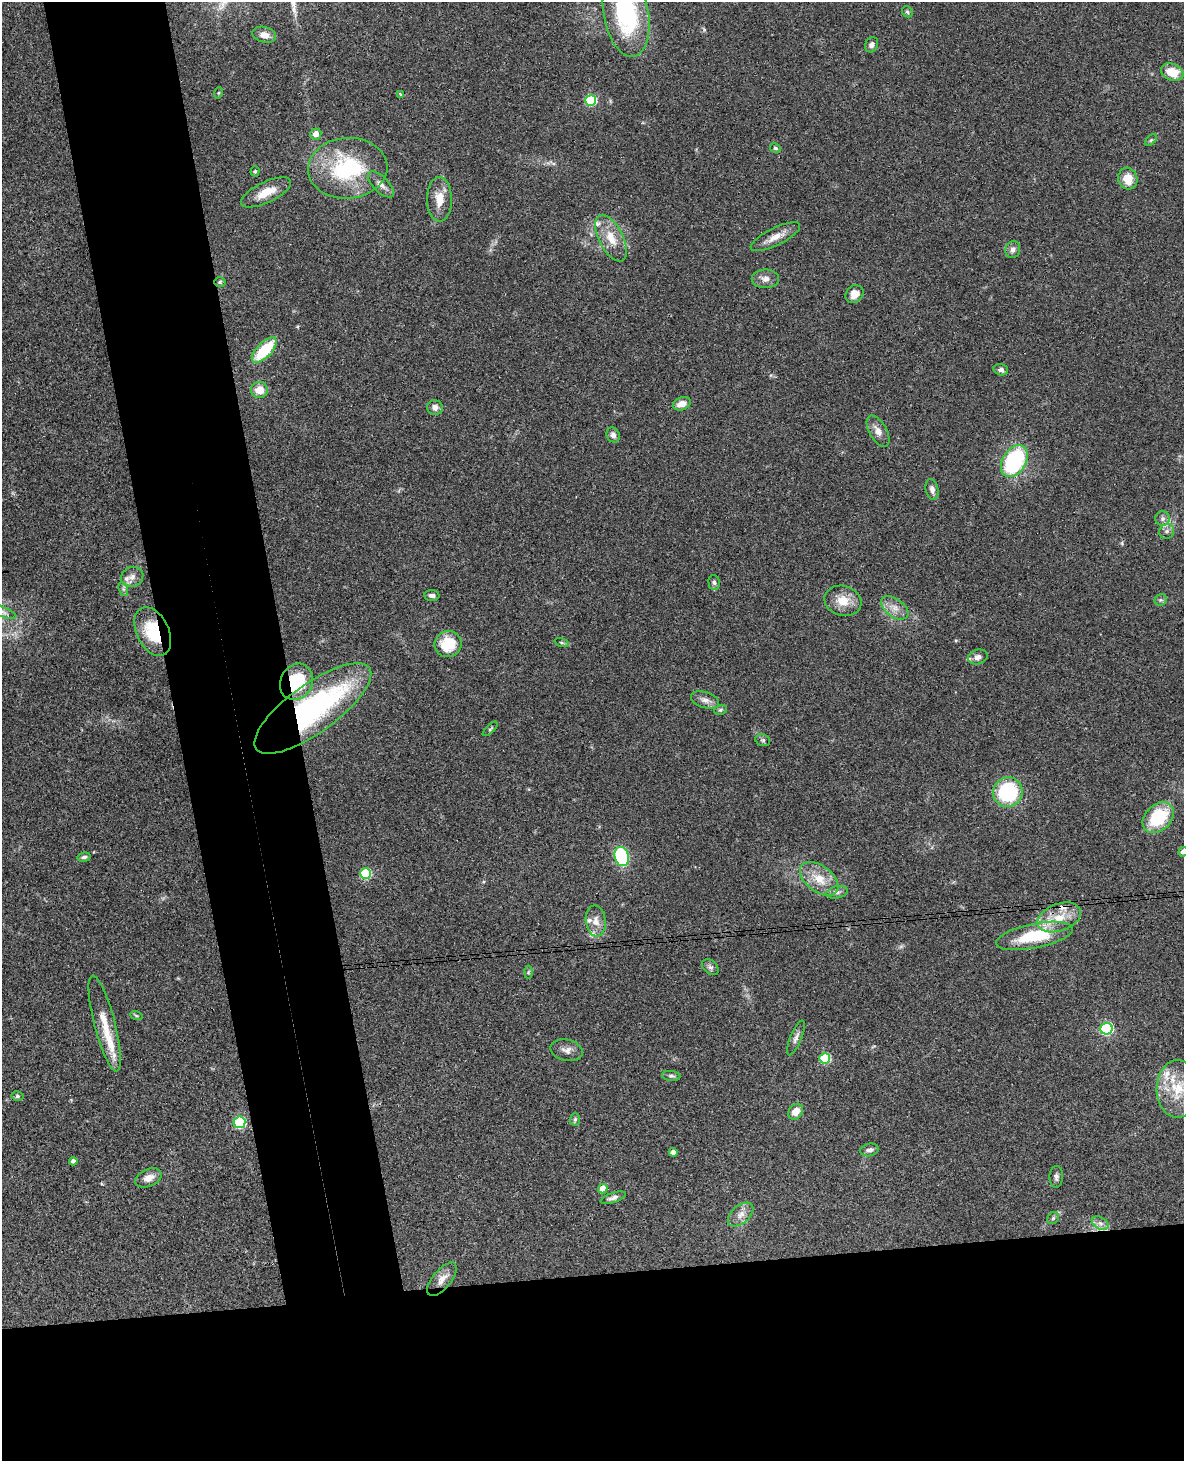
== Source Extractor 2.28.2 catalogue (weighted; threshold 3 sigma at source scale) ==
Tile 11 of 4 x 3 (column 3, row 3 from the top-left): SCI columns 2423-3604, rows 254-1712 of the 4843 x 4777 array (HDU 1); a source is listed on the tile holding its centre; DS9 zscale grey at full resolution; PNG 1186 x 1463 px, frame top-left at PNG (2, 2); each listed source drawn as its Kron ellipse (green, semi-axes under 4 px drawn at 4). Shown black and unused: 22% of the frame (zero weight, under 3 of 4 exposures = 6% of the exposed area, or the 3 px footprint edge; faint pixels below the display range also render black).
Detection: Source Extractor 2.28.2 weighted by HDU 2 'WHT'; one run over the whole footprint, this tile lists its part. Background 0.0648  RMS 0.0049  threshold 0.0219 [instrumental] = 3 sigma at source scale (4.5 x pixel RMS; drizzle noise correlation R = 1.50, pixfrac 1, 0.05/0.05 arcsec/px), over >= 5 px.
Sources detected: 96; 8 inside a brighter listed object's ellipse — not listed separately; the other 88 listed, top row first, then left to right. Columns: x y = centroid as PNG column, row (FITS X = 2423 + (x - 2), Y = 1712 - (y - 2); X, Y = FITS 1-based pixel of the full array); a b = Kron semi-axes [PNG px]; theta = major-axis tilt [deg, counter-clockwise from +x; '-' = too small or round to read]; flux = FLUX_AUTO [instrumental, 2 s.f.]
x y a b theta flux
907 12 6 5 - 0.81
626 14 43 22 -80 54
264 35 12 7 -15 3
872 45 8 6 64 1.8
1172 72 11 8 -23 9.9
218 93 6 3 71 0.56
400 94 3 3 - 0.98
591 100 5 5 - 39
316 134 5 5 - 3.7
1151 140 7 4 45 0.77
775 148 5 4 - 0.97
348 168 40 30 4 46
255 171 5 4 - 0.77
1128 179 11 9 -73 7.8
381 184 17 7 -45 3.4
266 192 27 10 26 8.6
439 199 22 12 -89 7.8
775 237 27 8 26 5.4
611 238 25 12 -63 9.3
1013 249 8 7 - 2.1
765 279 13 9 1 3.1
220 282 6 5 - 0.8
854 294 9 8 - 4.7
264 350 16 7 46 21
1001 370 7 5 -15 1.6
259 390 8 8 - 6.4
682 404 9 6 21 4.4
435 407 8 7 - 2.9
878 431 17 8 -60 3.7
613 435 8 6 -63 2
1014 461 17 11 58 48
932 489 10 6 -76 2.1
1163 519 7 7 - 1.7
1167 531 8 7 - 1.7
132 577 11 10 - 3
714 583 7 5 -85 1.2
123 589 7 4 -71 1
432 596 7 5 -3 1.8
1161 600 6 5 - 0.97
843 601 19 15 -16 8.3
895 608 15 9 -36 4.4
2 612 15 5 -22 2.4
153 632 26 16 -64 20
561 643 7 3 -19 0.66
448 644 13 13 - 15
978 657 10 7 15 2.6
296 682 19 16 62 24
705 700 14 8 -17 2.9
313 709 70 24 36 110
720 710 6 5 - 0.76
490 729 9 3 44 0.69
763 740 8 5 -20 1
1008 792 15 14 - 40
1158 818 18 13 45 25
1183 852 5 4 - 2
622 856 10 7 -73 42
84 857 6 4 10 1.2
365 874 5 5 - 40
819 879 22 13 -36 9.8
837 892 11 6 12 1.9
1059 917 22 13 20 11
596 921 15 10 -83 4.5
1034 936 39 12 11 28
710 967 9 6 -43 1.5
528 972 6 4 88 0.66
136 1015 6 4 -20 0.64
105 1024 49 10 -75 12
1106 1029 6 5 - 67
796 1038 19 5 68 2.4
567 1050 16 10 -13 3.4
825 1058 5 5 - 34
671 1076 9 5 -6 1.2
1178 1089 29 21 89 18
17 1096 6 4 -14 0.89
796 1112 8 6 52 5
575 1119 6 5 - 0.89
239 1122 6 6 - 53
870 1150 9 6 11 1.8
673 1152 4 4 - 2.7
73 1161 4 4 - 1.5
1056 1177 11 6 88 1.6
148 1178 14 8 24 4.4
603 1189 5 4 - 6.4
613 1198 13 5 18 1.9
741 1214 15 9 42 3.7
1053 1218 6 5 - 0.88
1100 1223 9 6 -30 2
442 1279 20 9 51 4.6
Overlapping masked pixels (flux is a lower limit): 4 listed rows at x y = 153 632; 296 682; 313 709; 1059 917
Isophote crosses this tile's border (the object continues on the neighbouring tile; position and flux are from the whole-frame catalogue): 3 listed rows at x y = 626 14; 2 612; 1183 852